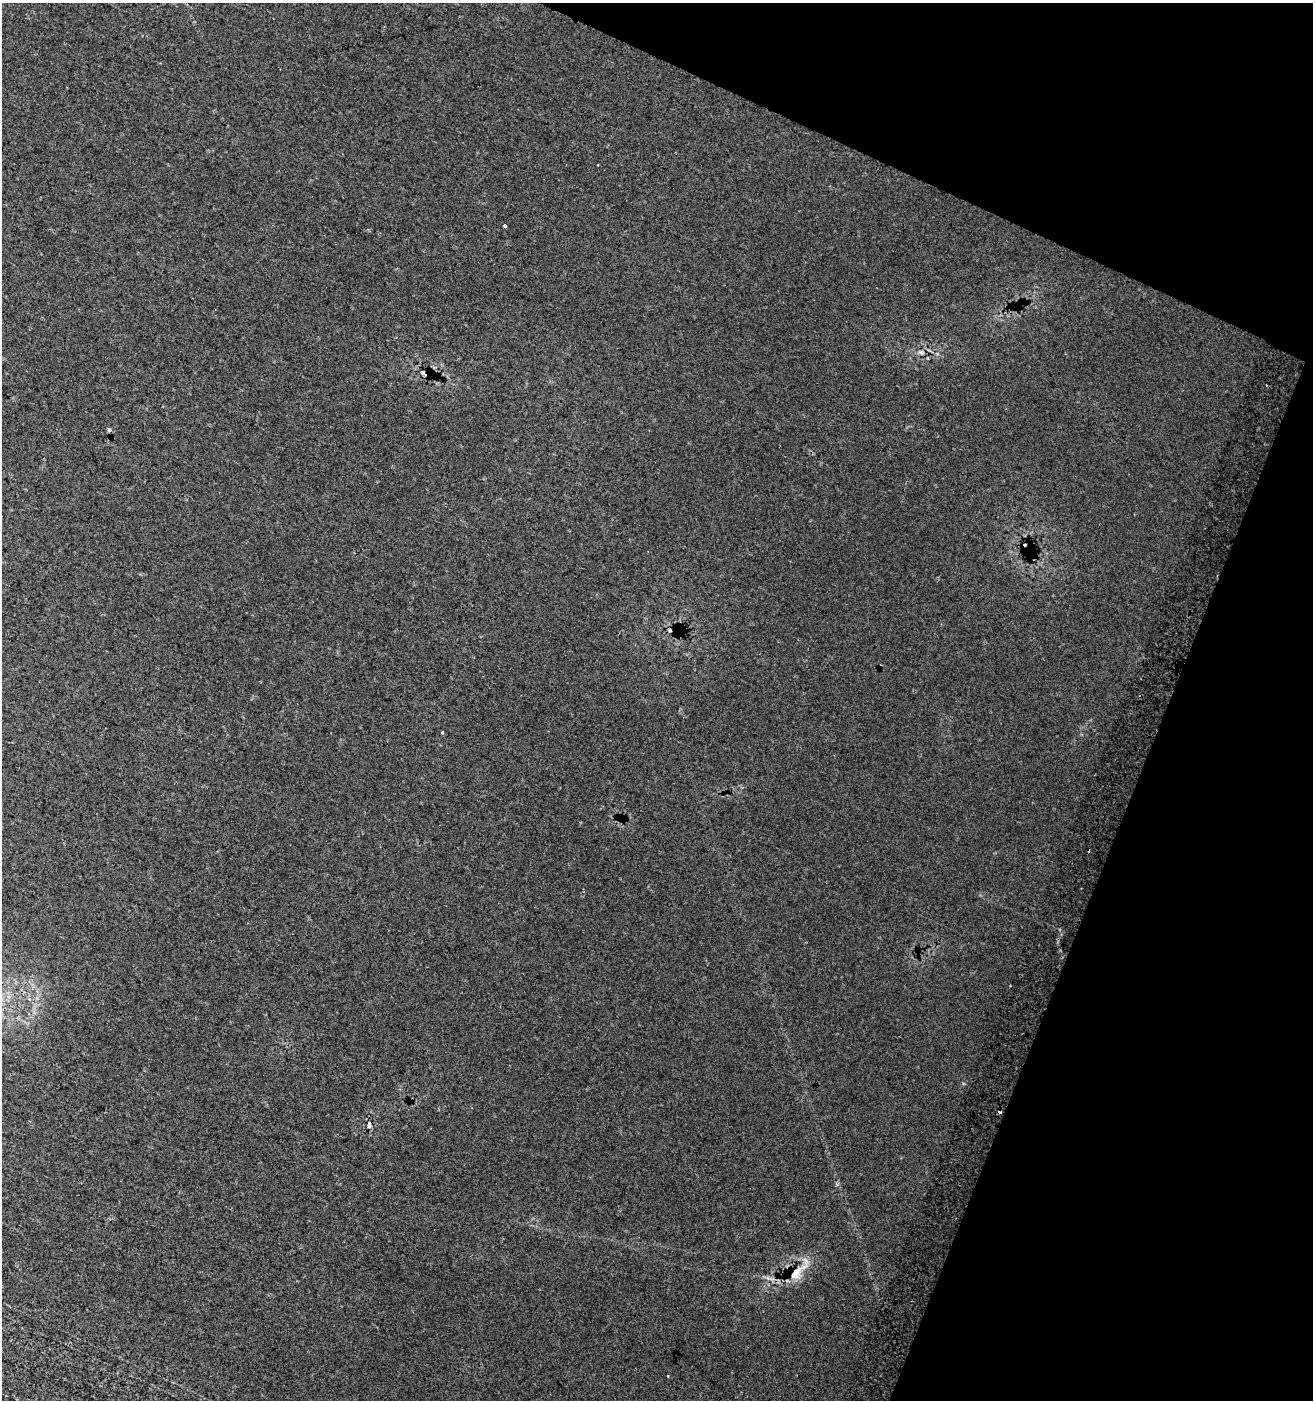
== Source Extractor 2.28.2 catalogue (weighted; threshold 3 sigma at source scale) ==
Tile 8 of 4 x 4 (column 4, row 2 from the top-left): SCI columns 4246-5556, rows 2816-4213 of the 5803 x 5636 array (HDU 1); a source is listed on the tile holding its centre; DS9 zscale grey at full resolution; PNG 1315 x 1402 px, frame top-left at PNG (2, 3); no overlay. Shown black and unused: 20% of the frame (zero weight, under 2 of 3 exposures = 6% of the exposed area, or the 3 px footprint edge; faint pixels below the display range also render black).
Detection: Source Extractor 2.28.2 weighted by HDU 2 'WHT'; one run over the whole footprint, this tile lists its part. Background 0.0189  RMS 0.011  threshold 0.0481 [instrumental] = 3 sigma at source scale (4.5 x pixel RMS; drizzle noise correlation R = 1.50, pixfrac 1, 0.0396/0.0396 arcsec/px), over >= 5 px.
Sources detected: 14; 3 cosmic-ray / hot-pixel residue — not listed; the other 11 listed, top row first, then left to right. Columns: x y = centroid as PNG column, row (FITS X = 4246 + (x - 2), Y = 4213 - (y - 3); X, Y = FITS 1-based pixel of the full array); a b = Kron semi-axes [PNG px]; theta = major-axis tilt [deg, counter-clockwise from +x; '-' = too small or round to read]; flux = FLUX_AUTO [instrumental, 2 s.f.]
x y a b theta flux
505 226 4 3 - 5.3
921 352 8 5 -9 2.6
424 373 7 3 -24 2.4
1266 386 3 2 - 1.1
109 430 5 5 - 1.5
670 630 3 2 - 1.3
442 732 3 3 - 4.1
29 999 5 3 - 2.1
1000 1112 4 3 - 2.7
369 1125 9 5 88 2.6
796 1273 36 11 41 22
Overlapping masked pixels (flux is a lower limit): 4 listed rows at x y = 424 373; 1000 1112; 369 1125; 796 1273